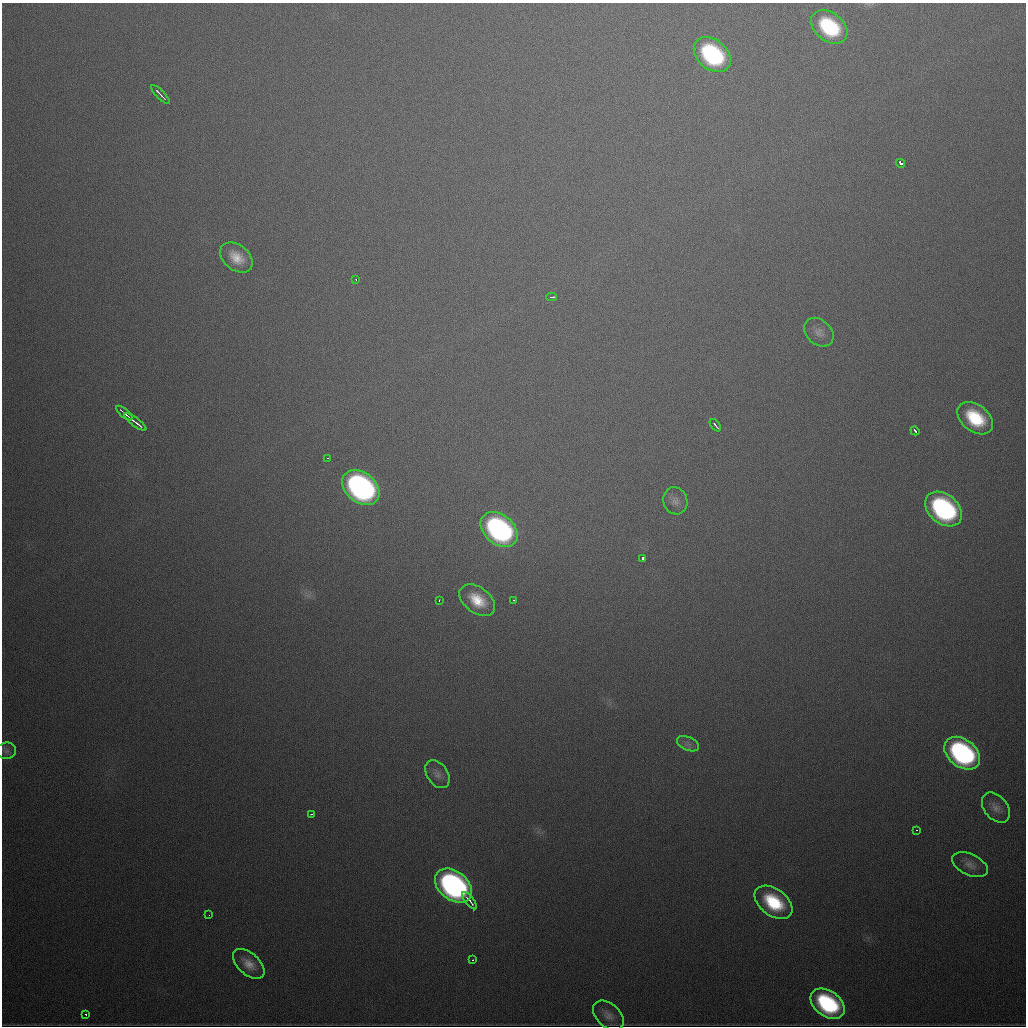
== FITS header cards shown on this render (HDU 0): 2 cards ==
NAXIS1  =                 1024
NAXIS2  =                 1024

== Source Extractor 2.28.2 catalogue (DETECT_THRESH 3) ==
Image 1024 x 1024 px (HDU 0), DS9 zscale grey, 1 PNG px = 1 image px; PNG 1028 x 1028 px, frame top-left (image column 1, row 1024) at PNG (2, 3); each listed source drawn as its Kron ellipse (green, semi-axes under 4 px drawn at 4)
Background 656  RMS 21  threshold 61.6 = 3 sigma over >= 5 px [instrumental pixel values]
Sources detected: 39; all 39 listed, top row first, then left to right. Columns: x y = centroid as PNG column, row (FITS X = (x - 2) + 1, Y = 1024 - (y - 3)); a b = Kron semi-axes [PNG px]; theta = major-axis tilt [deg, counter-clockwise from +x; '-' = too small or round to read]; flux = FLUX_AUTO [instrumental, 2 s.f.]
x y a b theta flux
829 27 20 14 -39 110000
712 55 21 15 -40 180000
160 94 13 2 -46 7200
901 163 5 3 - 19000
236 257 18 12 -40 25000
356 279 3 2 - 2500
552 297 5 2 - 4200
819 332 16 12 -41 12000
124 413 10 2 -39 11000
975 418 20 13 -38 75000
135 422 13 2 -37 9000
715 425 7 2 -51 4300
915 431 4 3 - 4500
328 458 3 2 - 2200
361 487 21 15 -39 480000
675 501 14 12 -71 11000
944 509 20 14 -40 270000
499 529 21 14 -40 340000
642 559 3 3 - 14000
439 600 3 2 - 1900
477 600 20 12 -36 37000
514 600 3 2 - 1600
688 744 12 6 -24 6600
6 751 10 8 7 5700
962 753 20 14 -38 290000
437 774 15 10 -55 10000
996 808 17 11 -50 13000
311 814 3 2 - 2000
916 830 3 2 - 1400
970 865 19 10 -25 12000
453 886 20 14 -38 450000
470 901 11 2 -50 7100
774 902 21 13 -37 80000
209 915 3 2 - 2000
472 960 2 2 - 1500
249 964 19 10 -42 18000
828 1004 19 12 -36 160000
86 1015 3 2 - 2900
608 1015 18 11 -42 13000